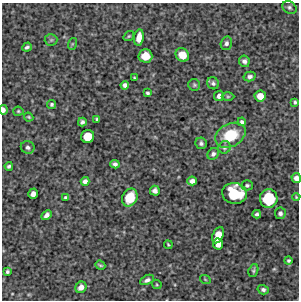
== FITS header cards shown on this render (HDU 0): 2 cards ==
NAXIS1  =                  297 /Length X axis
NAXIS2  =                  298 /Length Y axis

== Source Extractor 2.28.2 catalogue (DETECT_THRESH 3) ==
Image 297 x 298 px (HDU 0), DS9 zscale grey, 1 PNG px = 1 image px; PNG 301 x 302 px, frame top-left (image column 1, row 298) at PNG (2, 3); each listed source drawn as its Kron ellipse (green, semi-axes under 4 px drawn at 4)
Background 5240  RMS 260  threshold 787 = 3 sigma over >= 5 px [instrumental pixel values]
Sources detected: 61; all 61 listed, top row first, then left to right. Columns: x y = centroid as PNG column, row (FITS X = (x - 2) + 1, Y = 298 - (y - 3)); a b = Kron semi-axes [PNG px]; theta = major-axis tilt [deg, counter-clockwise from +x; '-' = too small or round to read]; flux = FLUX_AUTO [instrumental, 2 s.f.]
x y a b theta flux
289 7 7 6 - 42000
129 36 5 3 - 22000
139 37 8 5 82 170000
51 40 6 6 - 32000
226 43 7 5 73 48000
72 44 6 4 71 19000
27 47 5 3 - 38000
182 55 7 6 - 220000
145 56 7 6 - 240000
244 61 6 5 - 60000
250 77 6 4 14 49000
134 78 3 2 - 19000
213 83 6 5 - 40000
125 85 4 4 - 61000
194 85 6 6 - 30000
147 93 4 3 - 30000
219 96 5 5 - 77000
260 96 6 5 - 180000
228 97 6 4 0 25000
295 102 3 3 - 29000
52 104 4 4 - 34000
3 110 5 3 - 68000
18 111 5 4 - 23000
29 117 5 3 - 21000
97 119 4 3 - 31000
82 122 4 4 - 41000
242 122 4 3 - 39000
230 135 16 11 28 630000
87 136 7 6 - 350000
201 143 6 5 - 47000
28 147 7 6 - 50000
224 147 6 6 - 36000
213 154 6 5 - 46000
115 164 5 4 - 48000
9 166 4 3 - 33000
296 178 5 4 - 88000
85 181 4 4 - 63000
192 181 5 4 - 80000
247 185 6 5 - 38000
155 191 5 5 - 62000
234 193 12 10 -9 860000
33 194 5 4 - 90000
66 197 4 3 - 32000
130 197 9 7 65 390000
296 197 4 2 - 16000
269 199 9 9 - 890000
280 213 5 5 - 49000
257 214 4 3 - 34000
47 215 6 4 46 67000
218 235 8 5 65 250000
218 244 5 5 - 140000
168 245 4 2 - 21000
288 261 4 4 - 28000
100 265 5 3 - 24000
253 270 6 4 69 30000
7 272 3 3 - 30000
205 279 5 3 - 16000
147 280 7 4 25 55000
157 284 5 3 - 17000
81 287 6 5 - 100000
263 290 6 4 -16 37000
At the frame edge (FLAGS 8, measured only in part): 2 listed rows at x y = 3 110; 296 178